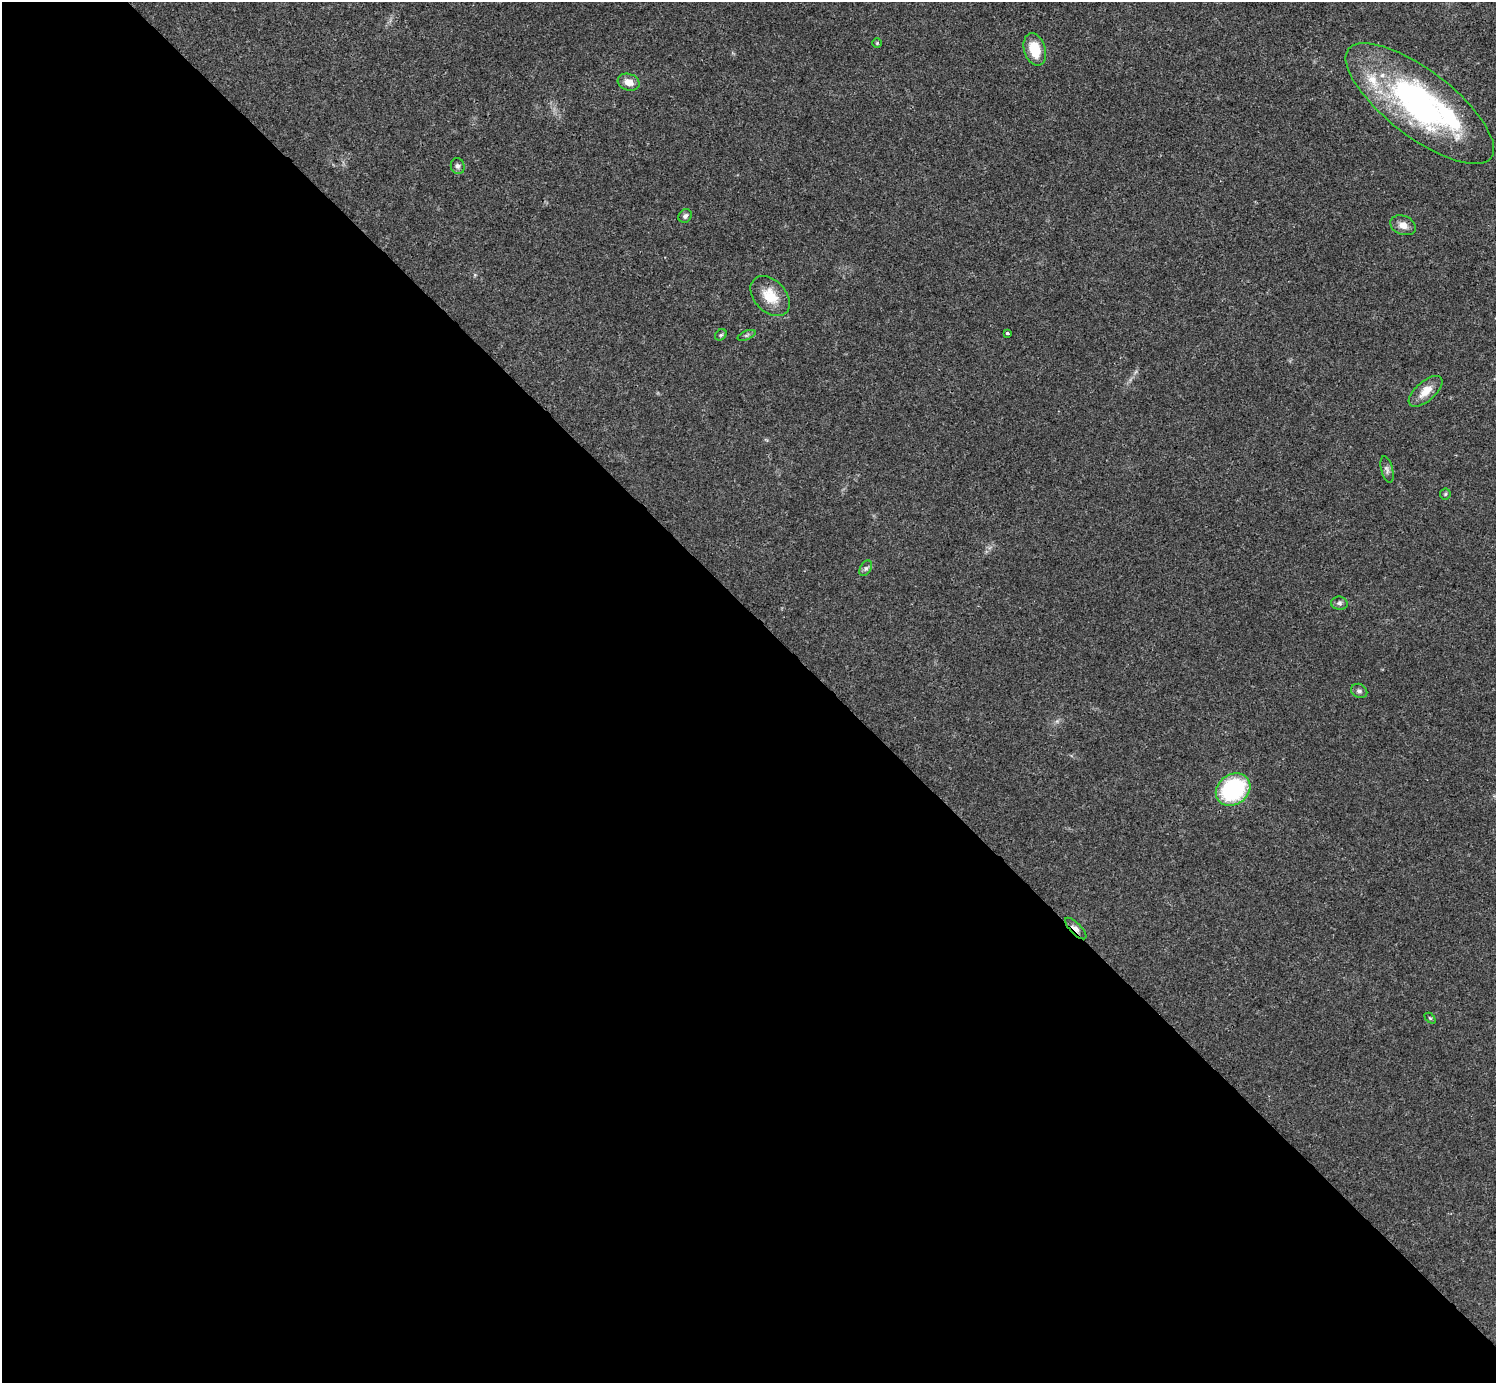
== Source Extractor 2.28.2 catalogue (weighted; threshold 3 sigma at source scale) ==
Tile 9 of 4 x 4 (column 1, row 3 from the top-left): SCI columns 1-1494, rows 1539-2919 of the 5981 x 5981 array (HDU 1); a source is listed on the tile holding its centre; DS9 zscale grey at full resolution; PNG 1498 x 1385 px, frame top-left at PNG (2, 2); each listed source drawn as its Kron ellipse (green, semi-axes under 4 px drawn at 4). Shown black and unused: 55% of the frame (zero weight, under 3 of 4 exposures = <1% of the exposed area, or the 3 px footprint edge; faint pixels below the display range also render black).
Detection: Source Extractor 2.28.2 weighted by HDU 2 'WHT'; one run over the whole footprint, this tile lists its part. Background 0.0209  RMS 0.0022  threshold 0.01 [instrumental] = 3 sigma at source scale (4.5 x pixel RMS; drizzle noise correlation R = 1.50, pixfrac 1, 0.05/0.05 arcsec/px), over >= 5 px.
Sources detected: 25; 3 inside a brighter object's white glare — neither listed nor drawn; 2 inside a brighter listed object's ellipse — not listed separately; the other 20 listed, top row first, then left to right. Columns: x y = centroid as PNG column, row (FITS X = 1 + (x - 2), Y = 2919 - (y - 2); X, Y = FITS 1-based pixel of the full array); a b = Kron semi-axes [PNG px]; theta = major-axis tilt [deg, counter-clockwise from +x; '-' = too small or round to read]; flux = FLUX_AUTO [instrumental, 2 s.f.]
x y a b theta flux
877 43 5 4 - 0.25
1035 49 17 10 -73 5.3
629 82 11 8 -17 2.1
1420 104 90 33 -38 55
458 166 8 7 - 0.67
685 216 7 6 - 0.73
1403 225 13 9 -22 1.8
770 296 23 16 -46 5.2
1007 333 3 3 - 0.51
721 335 6 5 - 0.33
746 335 9 4 21 0.44
1426 391 20 9 41 2.9
1387 469 14 6 -76 0.81
1445 494 6 5 - 0.35
866 568 8 5 60 0.59
1339 603 8 6 -7 0.67
1359 691 8 7 - 0.69
1233 789 18 15 36 24
1076 928 14 5 -45 1.4
1430 1018 6 4 -44 0.27
Overlapping masked pixels (flux is a lower limit): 1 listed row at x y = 1076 928